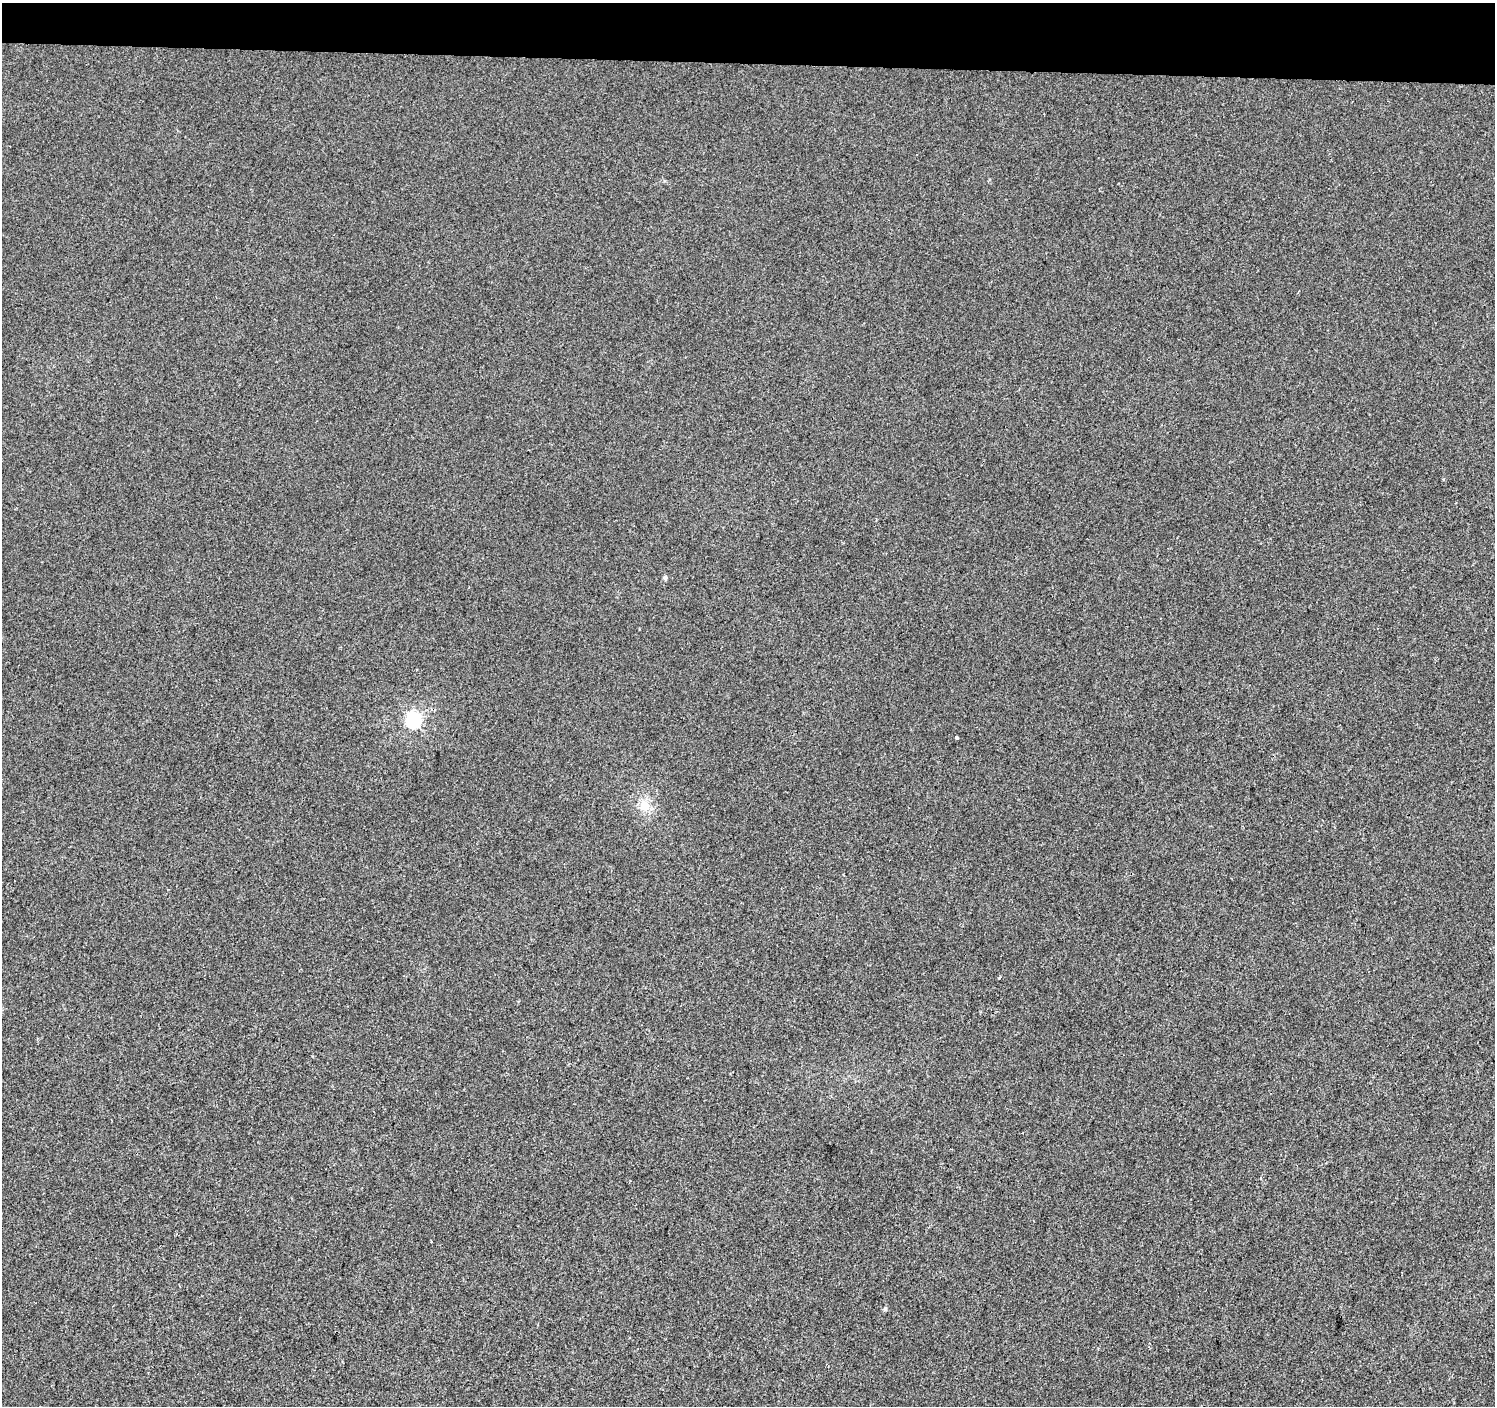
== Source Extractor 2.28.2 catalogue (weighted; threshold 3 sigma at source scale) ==
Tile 2 of 3 x 3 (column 2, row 1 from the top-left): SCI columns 1499-2991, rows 3091-4494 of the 4483 x 4722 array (HDU 1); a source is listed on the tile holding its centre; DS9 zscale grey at full resolution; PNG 1497 x 1408 px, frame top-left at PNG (2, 3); no overlay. Shown black and unused: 4% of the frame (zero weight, under 2 of 3 exposures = <1% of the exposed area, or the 3 px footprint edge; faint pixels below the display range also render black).
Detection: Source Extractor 2.28.2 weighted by HDU 2 'WHT'; one run over the whole footprint, this tile lists its part. Background 0.00108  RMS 0.0048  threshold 0.0214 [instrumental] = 3 sigma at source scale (4.5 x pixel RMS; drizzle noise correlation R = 1.50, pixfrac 1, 0.0396/0.0396 arcsec/px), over >= 5 px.
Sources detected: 7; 1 cosmic-ray / hot-pixel residue — not listed; the other 6 listed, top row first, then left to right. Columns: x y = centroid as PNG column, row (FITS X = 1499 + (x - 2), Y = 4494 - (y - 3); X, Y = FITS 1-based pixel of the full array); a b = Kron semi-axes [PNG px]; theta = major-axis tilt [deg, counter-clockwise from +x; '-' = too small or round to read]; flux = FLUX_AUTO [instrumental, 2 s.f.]
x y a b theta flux
665 577 5 4 - 1.2
413 720 6 6 - 130
956 738 3 3 - 1.5
645 805 16 12 -71 7
999 978 4 2 - 0.56
885 1309 6 4 -90 0.94